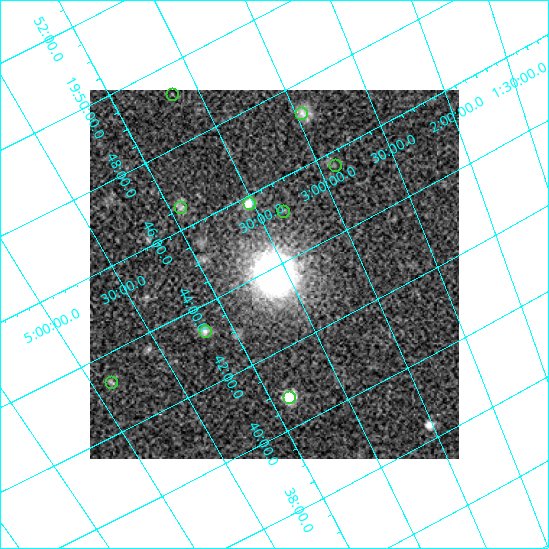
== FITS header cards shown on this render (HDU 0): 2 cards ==
NAXIS1  =                  369
NAXIS2  =                  369

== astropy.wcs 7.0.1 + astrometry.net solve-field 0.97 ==
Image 369 x 369 px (HDU 0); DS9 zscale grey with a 90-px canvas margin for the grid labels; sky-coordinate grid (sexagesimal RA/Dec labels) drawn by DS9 from the SOLVED WCS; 9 Tycho-2 reference stars matched to detected sources circled (green)
Header WCS: none
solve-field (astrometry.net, Tycho-2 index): SOLVED blind (the file carries no WCS)
Solved WCS: RA---TAN-SIP/DEC--TAN-SIP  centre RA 19:43:51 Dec +03:35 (295.96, +3.58 deg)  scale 24.7 x 23.6 arcsec/px (non-square pixels)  FOV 152.0' x 145.3'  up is +117 deg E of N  parity flipped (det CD > 0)
(file carries no celestial WCS; the grid is the blind solution)
Tycho-2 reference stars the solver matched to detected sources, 9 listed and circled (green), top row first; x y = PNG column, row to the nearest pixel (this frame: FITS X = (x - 90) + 1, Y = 369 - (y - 90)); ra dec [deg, ICRS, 3 dp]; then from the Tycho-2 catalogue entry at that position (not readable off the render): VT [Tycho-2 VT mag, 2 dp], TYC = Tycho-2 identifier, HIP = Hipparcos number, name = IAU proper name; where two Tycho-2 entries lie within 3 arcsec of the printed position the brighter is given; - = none
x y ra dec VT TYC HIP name
172 94 297.315 +3.655 8.11 484-625-1 - -
301 113 296.817 +2.963 9.00 484-1421-1 - -
335 165 296.413 +2.893 8.65 484-1427-1 - -
249 203 296.454 +3.521 9.10 484-509-1 - -
180 207 296.637 +3.937 8.71 488-584-1 - -
283 211 296.303 +3.346 9.16 484-534-1 - -
205 331 295.838 +4.174 7.72 487-2062-1 97044 -
111 382 295.822 +4.886 8.30 487-2909-1 - -
289 397 295.198 +3.872 9.09 487-1209-1 - -